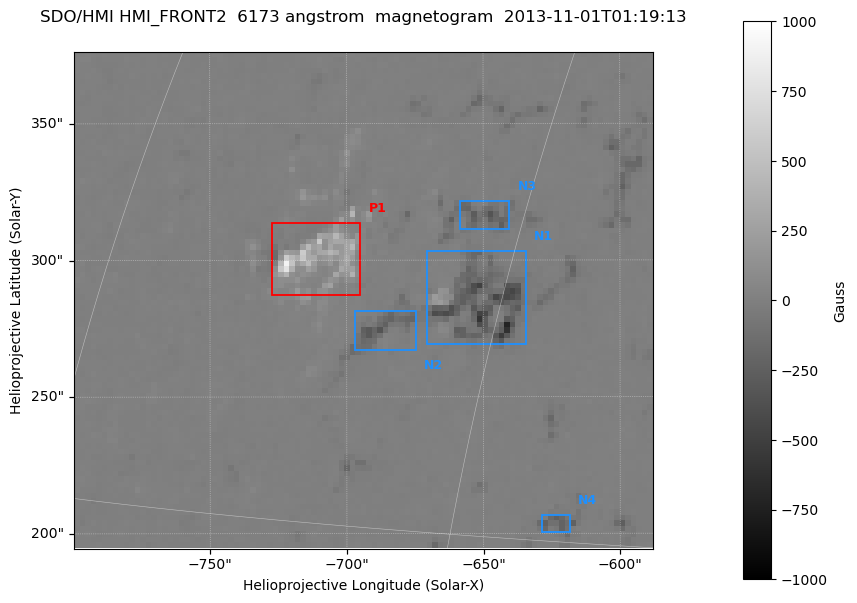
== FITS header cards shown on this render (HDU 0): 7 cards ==
TELESCOP= 'SDO/HMI '           / Telescope
INSTRUME= 'HMI_FRONT2'         / For HMI: HMI_SIDE1, HMI_FRONT2, or HMI_COMBINED
WAVELNTH=                6173. / [angstrom] Wavelength
DATE-OBS= '2013-11-01T01:19:13.800' / [ISO] Observation date {DATE__OBS}
CTYPE1  = 'HPLN-TAN'           / CTYPE1: HPLN
CTYPE2  = 'HPLT-TAN'           / CTYPE2: HPLT
BUNIT   = 'Gauss   '           / Physical Units

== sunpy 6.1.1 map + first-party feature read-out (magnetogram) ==
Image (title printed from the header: SDO/HMI HMI_FRONT2  6173 angstrom  magnetogram  2013-11-01T01:19:13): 105 x 90 px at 2.02 arcsec/px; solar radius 967 arcsec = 479 px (partial field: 1.3% of the solar disc is inside the frame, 100% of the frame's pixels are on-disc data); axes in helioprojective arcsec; data unit Gauss (BUNIT, on the colour bar)
Orientation: roll -0.0702 deg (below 1 deg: not rotated)
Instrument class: MAGNETOGRAM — CONTENT/DPC_OBSR says magnetogram
Display: grey scale clipped to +-1000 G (the 99.5th-percentile rule alone would give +-325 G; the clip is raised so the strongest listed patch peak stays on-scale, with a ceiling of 1500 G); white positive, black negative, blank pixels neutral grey
Flux patches: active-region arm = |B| over 3 px >= 100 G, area >= 9 px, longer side >= 3 px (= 6.1 arcsec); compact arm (3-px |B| >= 300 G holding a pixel >= 400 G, >= 4 px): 1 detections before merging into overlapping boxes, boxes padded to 3 px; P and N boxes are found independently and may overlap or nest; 1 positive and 4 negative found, all listed = drawn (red P1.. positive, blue N1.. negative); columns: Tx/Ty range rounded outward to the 5 arcsec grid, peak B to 10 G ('>+1000(sat)' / '<-1000(sat)' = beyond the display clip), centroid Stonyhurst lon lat
Positive patches:
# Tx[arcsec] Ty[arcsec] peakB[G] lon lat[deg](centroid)
P1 -730..-695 285..315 +910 -52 +21
Negative patches:
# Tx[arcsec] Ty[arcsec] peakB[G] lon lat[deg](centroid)
N1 -670..-635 270..305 -720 -46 +20
N2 -700..-675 265..285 -340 -49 +19
N3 -660..-640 310..325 -340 -46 +22
N4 -630..-615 200..210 -250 -42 +15
Bipolar pairs (each listed P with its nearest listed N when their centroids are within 0.25 R_sun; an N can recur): P1-N2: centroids ~25 arcsec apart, P1 is north-east of N2